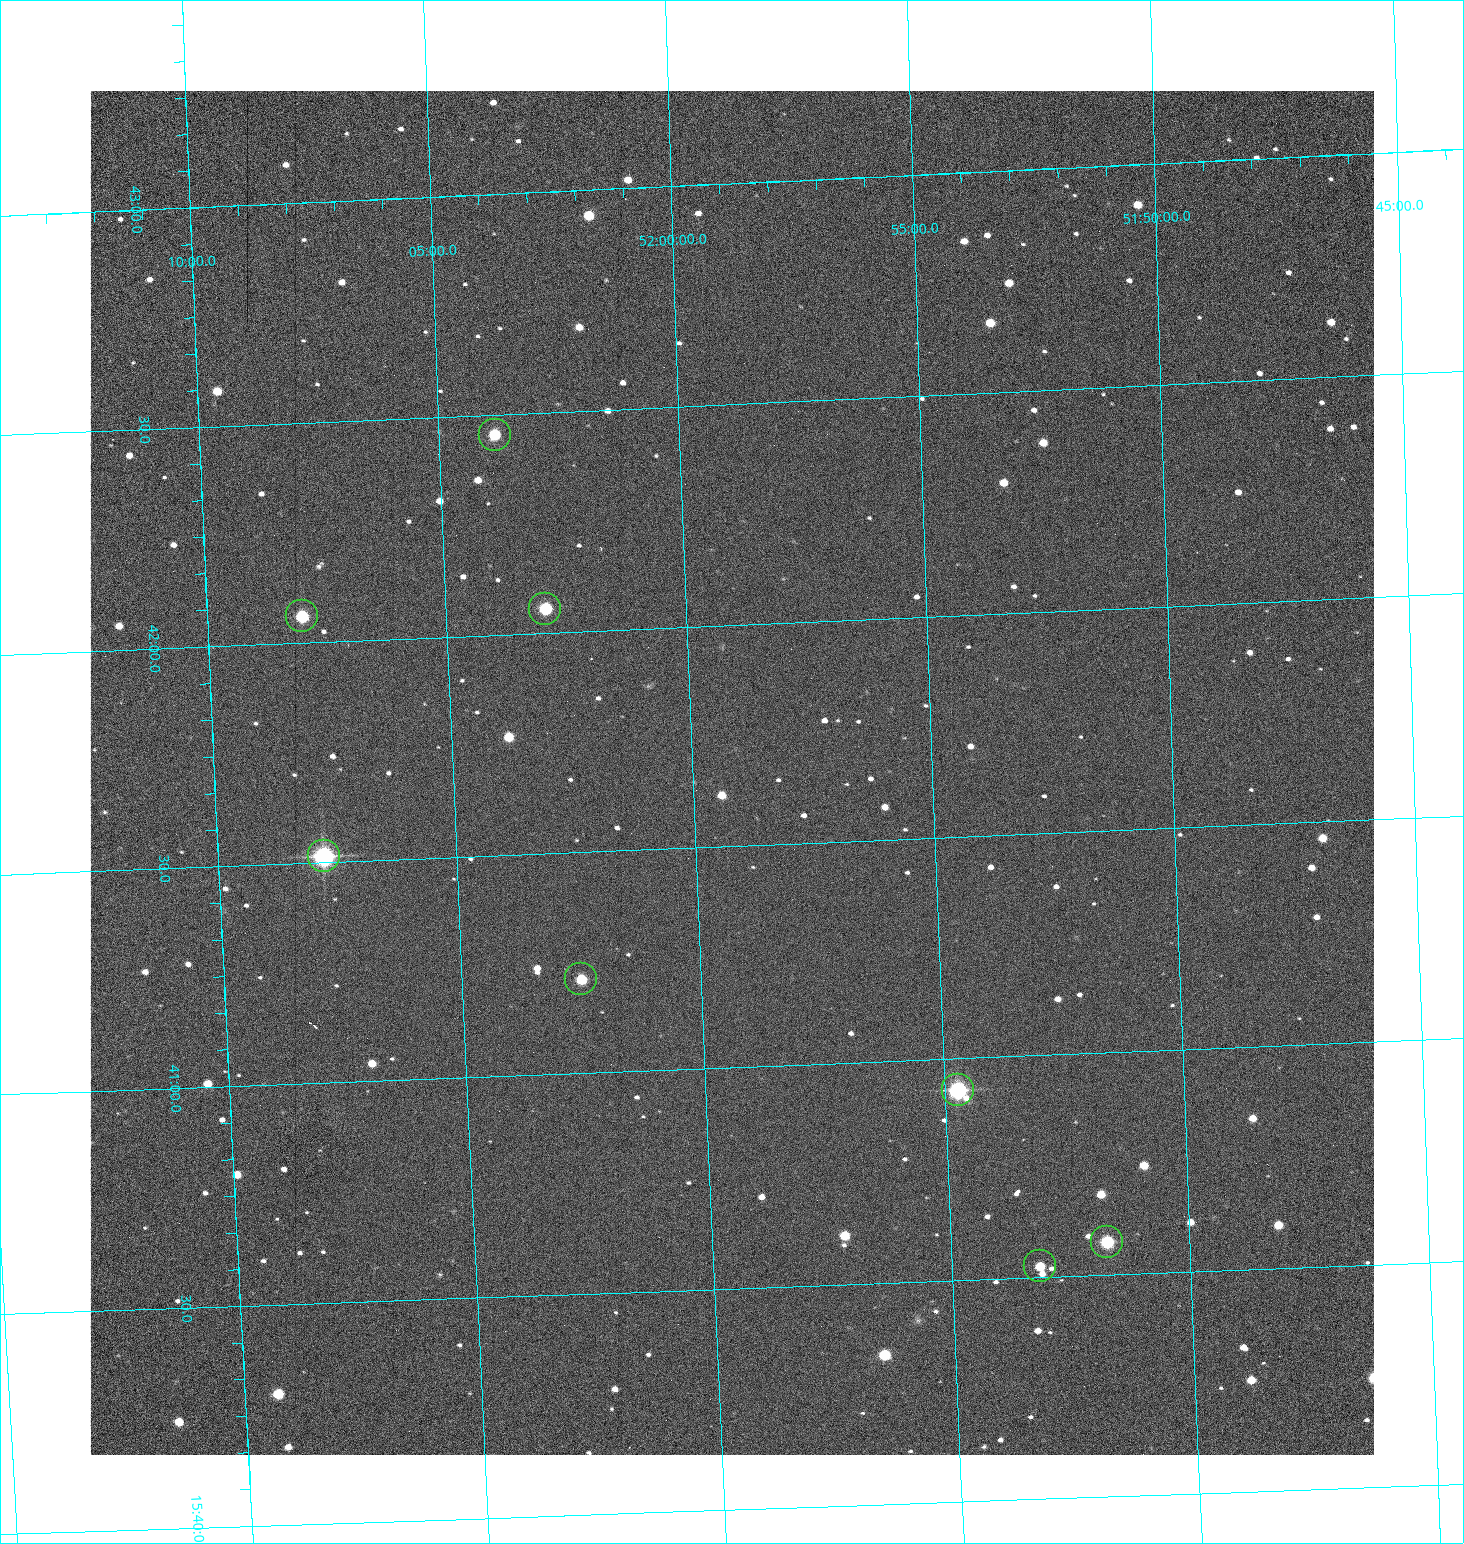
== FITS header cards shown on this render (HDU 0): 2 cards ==
NAXIS1  =                 1284 /fastest changing axis
NAXIS2  =                 1364 /next to fastest changing axis

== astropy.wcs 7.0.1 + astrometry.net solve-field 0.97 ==
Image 1284 x 1364 px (HDU 0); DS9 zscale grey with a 90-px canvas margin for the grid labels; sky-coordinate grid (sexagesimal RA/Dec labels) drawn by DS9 from the SOLVED WCS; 8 Tycho-2 reference stars matched to detected sources circled (green)
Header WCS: RA---TAN/DEC--TAN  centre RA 15:41:40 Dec +51:59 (235.42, +51.99 deg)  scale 1.26 arcsec/px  FOV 26.9' x 28.5'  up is +92 deg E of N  parity flipped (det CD > 0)
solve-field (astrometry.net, Tycho-2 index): VERIFIED the header's WCS against the Tycho-2 star catalogue (8 matches, 0 conflicts) and refined it, rather than solving blind
Solved WCS: RA---TAN-SIP/DEC--TAN-SIP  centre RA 15:41:40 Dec +51:59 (235.42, +51.99 deg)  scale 1.25 arcsec/px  FOV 26.8' x 28.5'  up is +92 deg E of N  parity flipped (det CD > 0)
The solver's refit moves the header's centre by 0.63 arcsec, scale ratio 0.9978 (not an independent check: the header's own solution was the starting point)
Tycho-2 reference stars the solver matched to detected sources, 8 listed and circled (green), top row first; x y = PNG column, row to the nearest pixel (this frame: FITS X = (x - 90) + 1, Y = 1364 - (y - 91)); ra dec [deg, ICRS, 3 dp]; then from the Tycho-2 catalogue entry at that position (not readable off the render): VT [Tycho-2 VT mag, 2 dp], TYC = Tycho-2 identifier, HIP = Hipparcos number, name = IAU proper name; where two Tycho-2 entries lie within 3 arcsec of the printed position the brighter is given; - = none
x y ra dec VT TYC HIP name
495 435 235.614 +52.064 11.61 3489-1132-1 - -
545 609 235.514 +52.049 11.19 3489-1407-1 - -
302 616 235.515 +52.133 11.12 3489-1380-1 - -
324 856 235.378 +52.130 9.31 3489-1322-1 76850 -
581 979 235.303 +52.042 11.52 3489-958-1 - -
958 1090 235.232 +51.912 9.59 3489-824-1 - -
1107 1242 235.143 +51.862 10.97 3489-1016-1 - -
1040 1266 235.131 +51.886 12.29 3489-908-1 - -